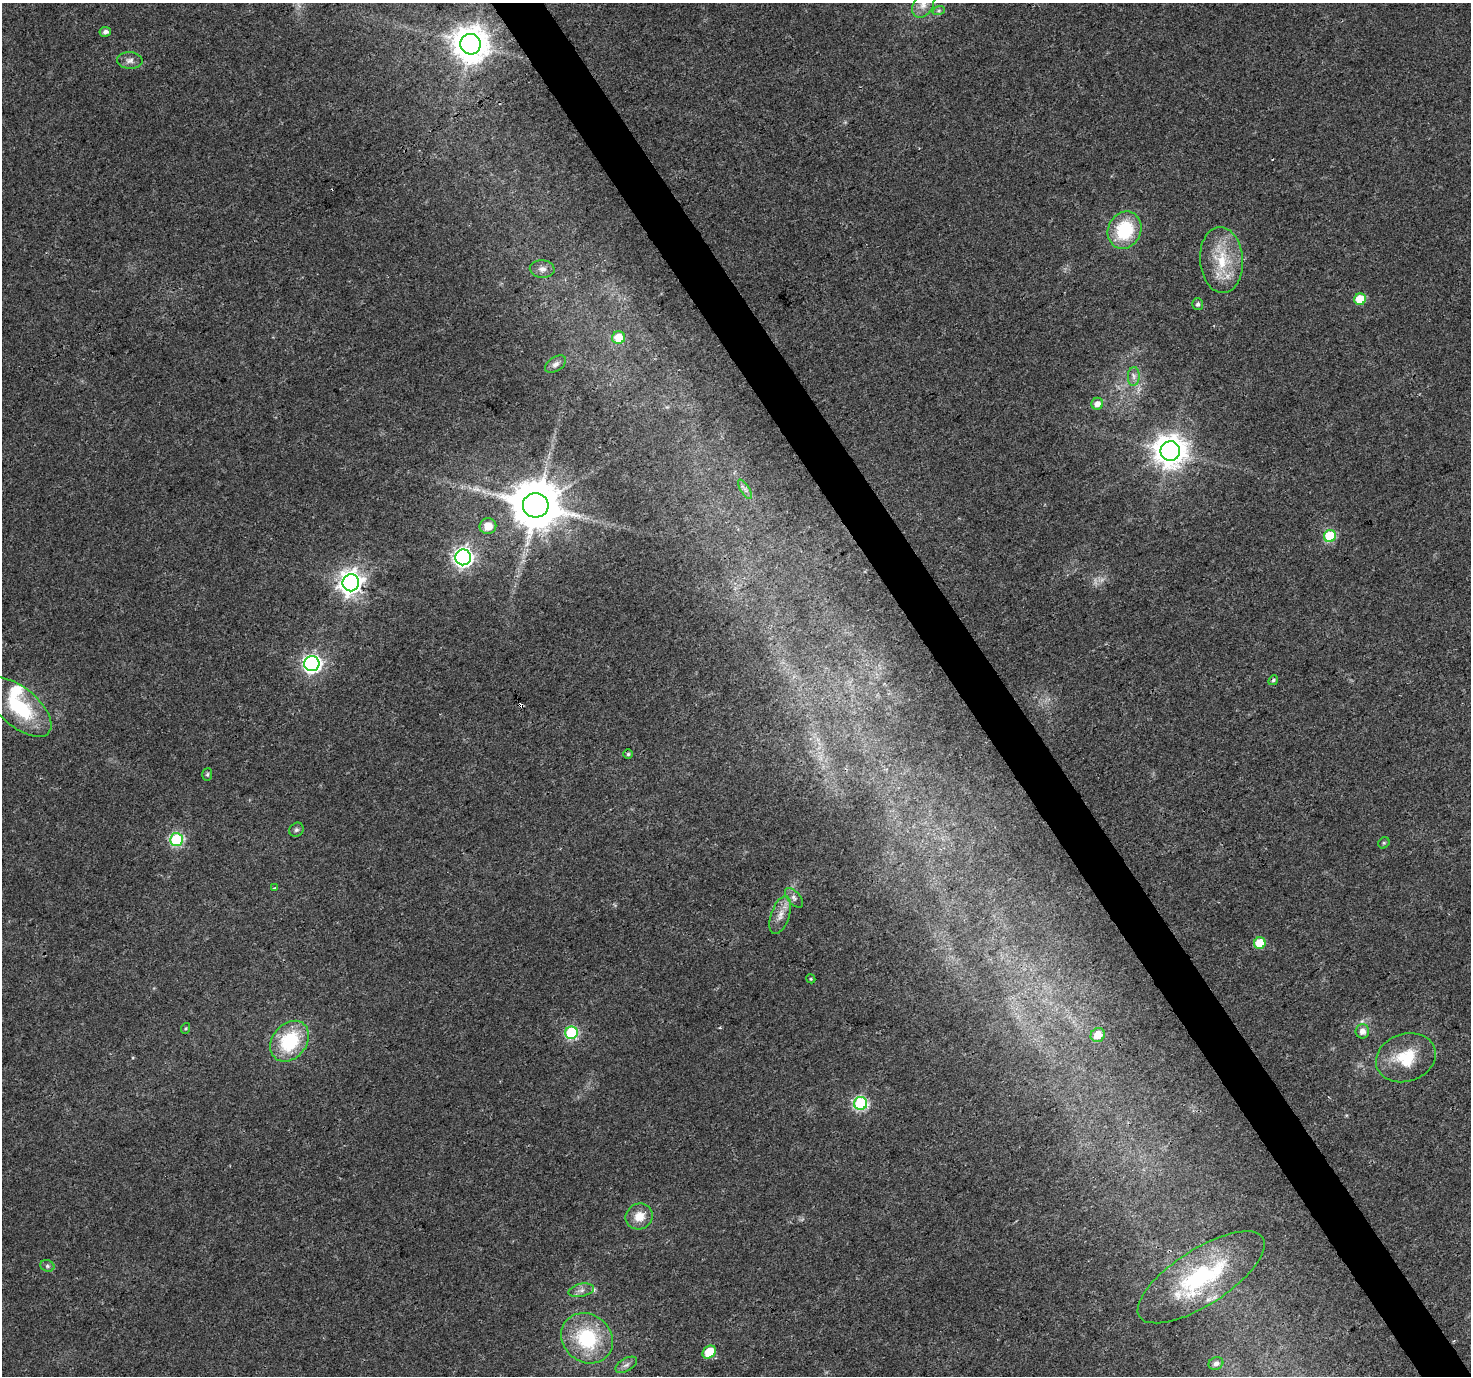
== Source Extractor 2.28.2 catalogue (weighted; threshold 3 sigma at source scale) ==
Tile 6 of 4 x 4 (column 2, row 2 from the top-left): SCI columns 1476-2944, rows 2925-4298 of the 5881 x 5789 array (HDU 1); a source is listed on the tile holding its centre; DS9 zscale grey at full resolution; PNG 1473 x 1378 px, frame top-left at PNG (2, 3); each listed source drawn as its Kron ellipse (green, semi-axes under 4 px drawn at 4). Shown black and unused: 4% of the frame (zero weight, under 3 of 4 exposures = <1% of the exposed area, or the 3 px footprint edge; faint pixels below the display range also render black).
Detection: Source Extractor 2.28.2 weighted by HDU 2 'WHT'; one run over the whole footprint, this tile lists its part. Background 0.0248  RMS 0.003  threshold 0.0137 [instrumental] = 3 sigma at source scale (4.5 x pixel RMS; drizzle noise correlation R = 1.50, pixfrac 1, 0.0396/0.0396 arcsec/px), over >= 5 px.
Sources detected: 56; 1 too faint to see at this stretch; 2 cosmic-ray / hot-pixel residue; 1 long thin detection or spike segment (spike, bleed or trail) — neither listed nor drawn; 3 inside a brighter listed object's ellipse — not listed separately; the other 49 listed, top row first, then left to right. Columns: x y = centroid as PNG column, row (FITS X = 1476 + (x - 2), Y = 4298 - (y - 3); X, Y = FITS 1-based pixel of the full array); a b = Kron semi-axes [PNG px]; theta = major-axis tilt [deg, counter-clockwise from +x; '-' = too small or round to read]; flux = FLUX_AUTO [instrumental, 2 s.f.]
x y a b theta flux
923 5 14 9 57 2.9
939 10 6 4 19 0.57
105 32 6 5 - 1.3
471 44 10 10 - 690
130 60 13 8 -2 1.6
1125 230 19 16 64 17
1221 260 33 21 -86 13
542 269 12 8 -3 1.9
1360 299 6 5 - 9.7
1198 304 6 5 - 0.87
619 338 6 6 - 7.3
556 364 11 7 33 1.3
1134 376 9 6 86 1.3
1097 404 6 6 - 2.4
1170 451 10 9 - 530
745 489 11 4 -57 1.1
536 505 13 12 - 1700
488 526 8 8 - 4.1
1330 536 6 6 - 21
463 557 8 7 - 150
351 583 8 8 - 270
312 664 7 7 - 120
1273 680 5 4 - 0.48
19 707 39 19 -41 21
628 754 5 5 - 0.48
207 774 6 5 - 0.51
296 830 7 6 - 0.81
176 840 6 6 - 39
1384 843 6 5 - 0.47
274 888 4 2 - 0.55
794 898 12 6 -50 1.2
780 915 20 9 71 3.1
1260 943 6 5 - 9.3
811 979 5 3 - 0.29
186 1028 5 3 - 0.35
1362 1031 7 7 - 2.1
571 1033 6 6 - 34
1098 1035 7 6 - 4.8
290 1041 22 17 50 19
1406 1058 30 24 18 12
861 1103 6 6 - 46
639 1216 14 12 31 4.4
47 1266 7 5 -22 0.78
1201 1277 73 28 33 36
581 1290 13 6 12 1.5
587 1338 27 23 -40 22
709 1352 7 5 39 9.1
1216 1363 7 6 - 1.3
626 1365 12 6 31 1.3
Isophote crosses this tile's border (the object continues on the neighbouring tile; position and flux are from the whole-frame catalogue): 1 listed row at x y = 923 5